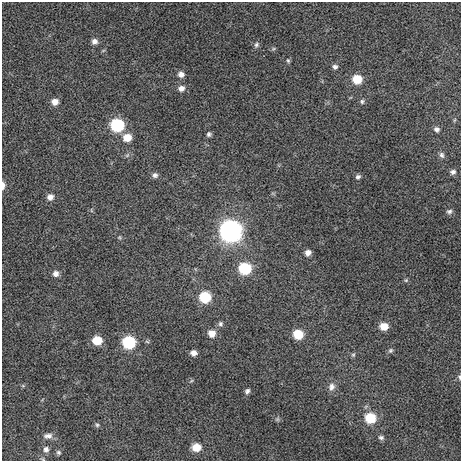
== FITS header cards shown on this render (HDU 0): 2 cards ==
NAXIS1  =                  459 / length of data axis 1
NAXIS2  =                  459 / length of data axis 2

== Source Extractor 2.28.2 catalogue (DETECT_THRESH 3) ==
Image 459 x 459 px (HDU 0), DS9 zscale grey, 1 PNG px = 1 image px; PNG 463 x 463 px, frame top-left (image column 1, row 459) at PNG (2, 2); no overlay
Background 261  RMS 7.5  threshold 22.6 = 3 sigma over >= 5 px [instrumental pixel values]
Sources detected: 49; all 49 listed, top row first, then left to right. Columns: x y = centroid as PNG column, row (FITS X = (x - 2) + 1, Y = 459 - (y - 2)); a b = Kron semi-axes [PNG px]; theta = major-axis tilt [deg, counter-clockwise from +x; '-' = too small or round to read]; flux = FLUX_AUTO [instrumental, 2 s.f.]
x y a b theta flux
94 41 7 6 - 2100
256 45 7 5 59 1200
288 60 6 4 -63 690
335 67 6 6 - 1400
181 74 7 6 - 2200
357 79 8 7 - 11000
181 88 8 7 - 2400
362 101 6 5 - 950
55 102 7 7 - 3800
117 125 8 8 - 41000
437 129 7 6 - 1600
209 134 5 5 - 1100
127 137 9 8 - 6600
442 155 8 6 -66 1500
453 172 8 6 -6 1700
155 175 7 6 - 1600
358 177 7 6 - 1200
3 185 8 4 89 2300
50 197 8 7 - 2600
449 211 8 6 16 1400
230 231 10 10 - 240000
119 237 5 4 - 600
308 253 6 6 - 2700
245 268 8 8 - 30000
56 274 7 7 - 2400
406 280 5 4 - 650
205 297 8 8 - 22000
220 324 7 6 - 1200
384 326 7 7 - 6700
212 333 8 8 - 4900
298 334 8 7 - 13000
97 340 8 7 - 12000
129 342 8 8 - 34000
390 350 6 6 - 990
194 353 6 6 - 2600
353 355 6 5 - 820
459 377 7 4 -77 760
191 381 6 4 19 630
23 386 6 4 -19 580
331 387 12 9 72 3000
247 391 7 6 - 1500
370 418 9 8 - 17000
277 419 6 5 - 860
97 425 5 5 - 780
48 436 11 7 5 2200
381 437 8 6 -12 1400
196 447 8 7 - 8900
46 449 6 6 - 1600
58 452 6 5 - 800
At the frame edge (FLAGS 8, measured only in part): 2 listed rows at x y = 3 185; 459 377